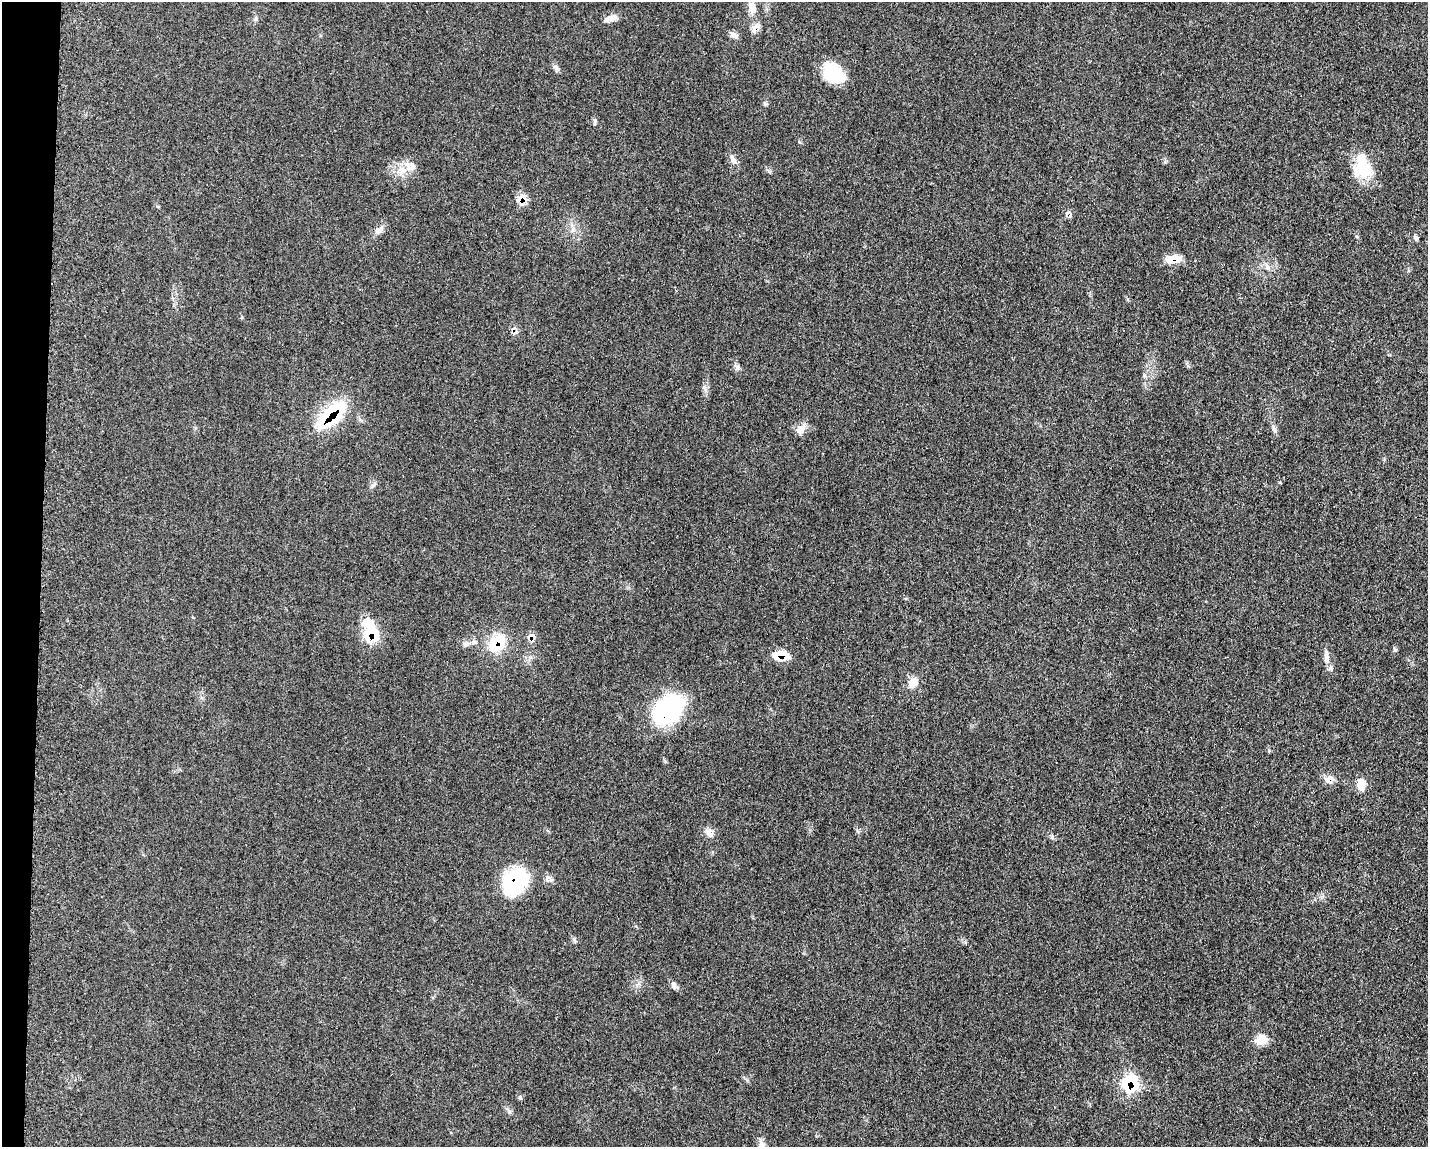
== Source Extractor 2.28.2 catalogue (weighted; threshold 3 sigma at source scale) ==
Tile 7 of 3 x 4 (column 1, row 3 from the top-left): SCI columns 234-1659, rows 1160-2304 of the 4682 x 4609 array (HDU 1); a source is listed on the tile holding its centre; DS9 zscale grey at full resolution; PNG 1430 x 1149 px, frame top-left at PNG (2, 2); no overlay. Shown black and unused: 3% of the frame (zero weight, under 3 of 5 exposures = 4% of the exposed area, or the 3 px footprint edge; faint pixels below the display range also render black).
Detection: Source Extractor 2.28.2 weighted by HDU 2 'WHT'; one run over the whole footprint, this tile lists its part. Background 0.0609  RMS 0.0061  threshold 0.0274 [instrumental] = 3 sigma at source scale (4.5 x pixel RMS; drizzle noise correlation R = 1.50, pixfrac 1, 0.05/0.05 arcsec/px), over >= 5 px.
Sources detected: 42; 1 inside a brighter object's white glare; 1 cosmic-ray / hot-pixel residue — not listed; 1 inside a brighter listed object's ellipse — not listed separately; the other 39 listed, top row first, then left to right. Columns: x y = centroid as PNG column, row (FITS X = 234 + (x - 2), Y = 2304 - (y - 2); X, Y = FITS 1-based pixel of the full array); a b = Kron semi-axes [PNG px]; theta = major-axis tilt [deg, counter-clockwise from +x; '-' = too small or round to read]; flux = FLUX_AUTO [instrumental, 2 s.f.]
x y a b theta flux
752 8 18 10 -77 5.5
609 19 18 7 9 3.7
756 27 15 8 47 4.3
734 35 11 6 -36 2.2
556 67 12 4 -31 1.7
833 72 24 16 -46 24
765 104 6 4 -44 0.89
733 159 14 7 -66 3.1
1363 167 31 21 -73 22
402 170 15 10 -18 6.9
522 198 13 9 21 5.8
1068 213 9 6 -20 2.2
379 230 12 8 35 3.2
1416 238 7 5 -74 1.2
1174 259 20 9 11 7.8
1267 268 7 6 - 1.9
737 367 8 6 -90 1.8
331 415 38 16 43 45
801 429 16 10 49 4.8
1274 430 12 5 -62 1.9
371 633 17 15 48 21
531 637 10 8 30 3.3
497 643 25 20 48 20
466 644 11 6 6 2.6
1395 650 6 4 -1 0.83
780 655 17 10 8 11
1326 657 9 8 - 2.5
1330 668 8 6 85 1.9
913 683 10 9 - 7.2
668 710 35 23 41 74
1329 779 12 10 20 4.6
1361 784 14 9 -87 6.7
708 832 13 9 -83 3.6
515 880 28 22 56 53
674 985 11 6 -68 2
1261 1039 16 13 27 7.1
1129 1082 13 12 - 39
520 1097 6 4 48 0.88
509 1111 8 6 -67 1.5
Overlapping masked pixels (flux is a lower limit): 13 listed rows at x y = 756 27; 522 198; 1068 213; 1174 259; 331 415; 371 633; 531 637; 497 643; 780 655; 668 710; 1329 779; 515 880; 1129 1082
Unlisted compact peaks at least as high as the median listed source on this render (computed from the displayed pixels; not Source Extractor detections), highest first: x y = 595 121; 574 939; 799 142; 547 877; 1052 837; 704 387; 1165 162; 256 19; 373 485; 1188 366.